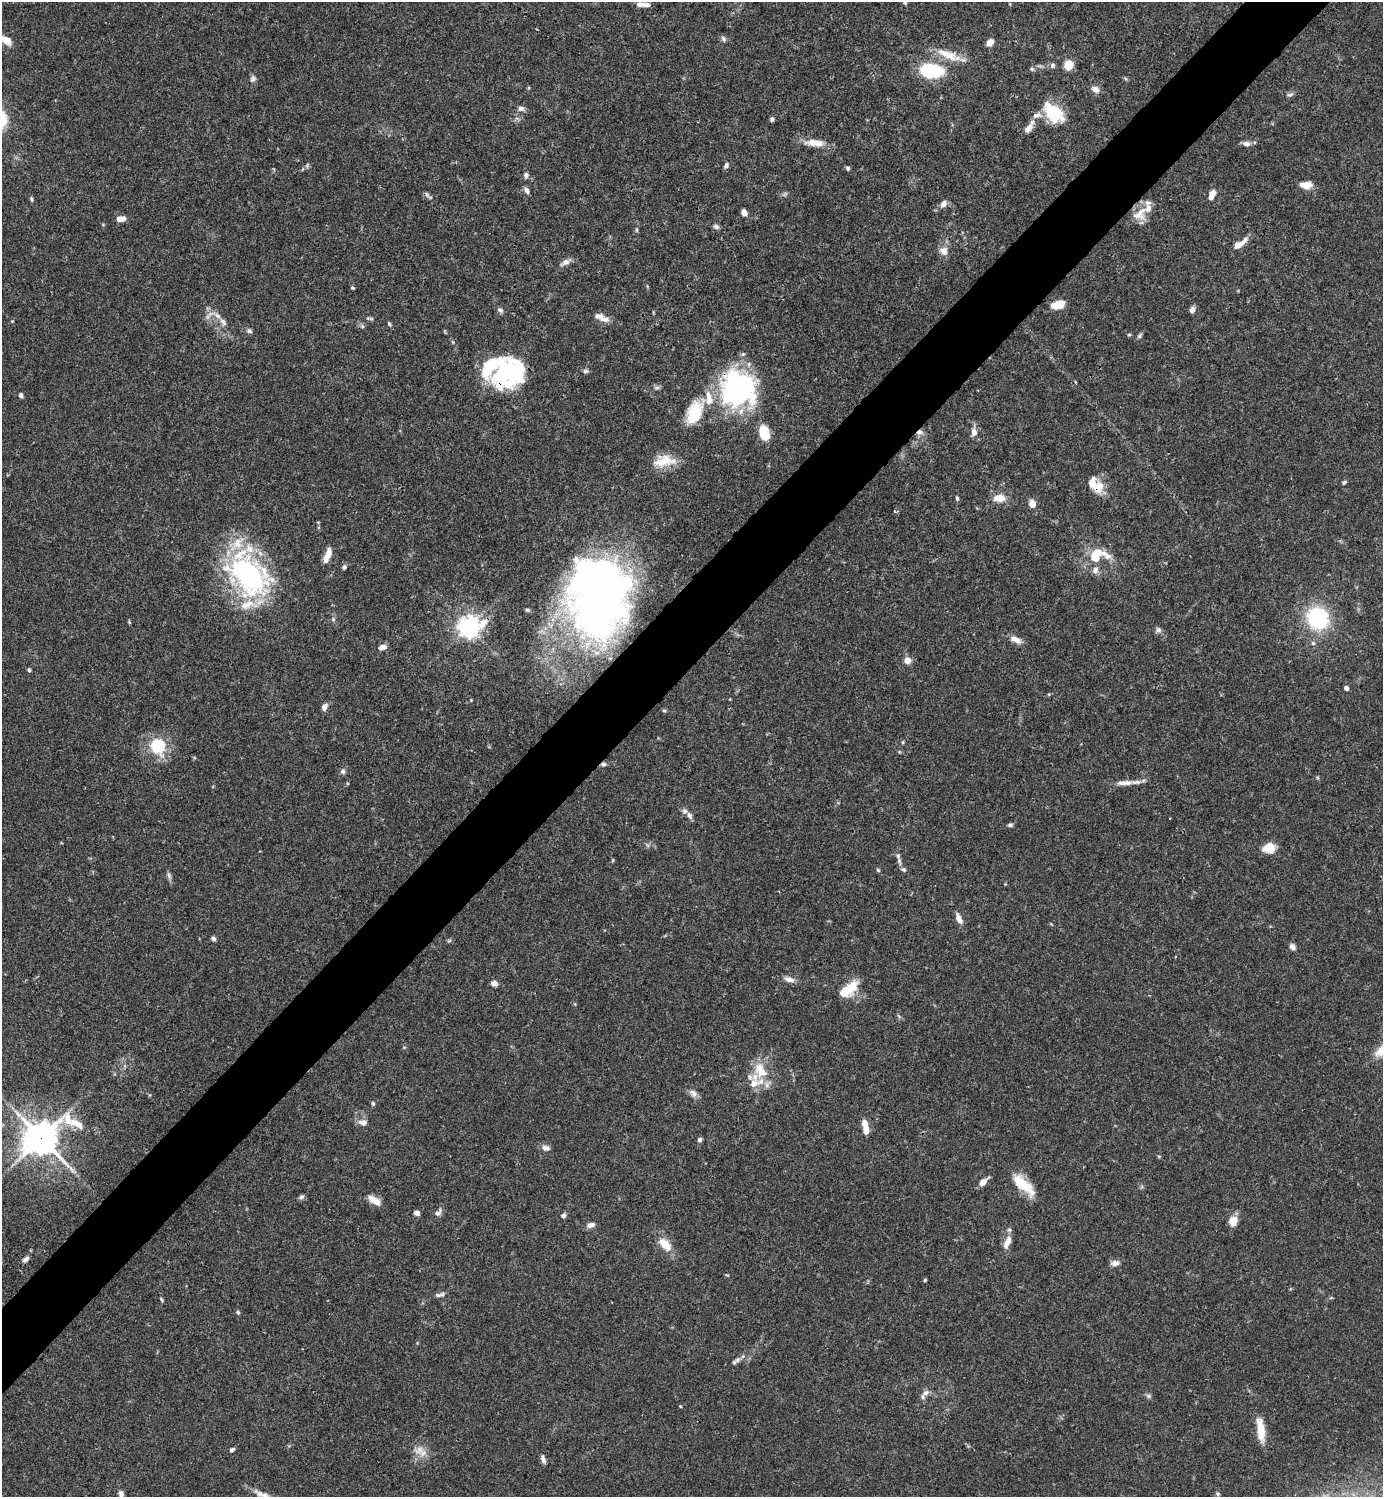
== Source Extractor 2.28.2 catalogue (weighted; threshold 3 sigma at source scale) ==
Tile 10 of 4 x 4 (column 2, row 3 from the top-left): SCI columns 1681-3061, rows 1496-2990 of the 5982 x 5983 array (HDU 1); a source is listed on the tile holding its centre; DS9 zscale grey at full resolution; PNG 1385 x 1499 px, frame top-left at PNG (2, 2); no overlay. Shown black and unused: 5% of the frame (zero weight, under 3 of 4 exposures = <1% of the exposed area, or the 3 px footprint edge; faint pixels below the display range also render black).
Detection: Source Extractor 2.28.2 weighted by HDU 2 'WHT'; one run over the whole footprint, this tile lists its part. Background 0.0643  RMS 0.0032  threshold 0.0143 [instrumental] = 3 sigma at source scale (4.5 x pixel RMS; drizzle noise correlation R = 1.50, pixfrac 1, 0.05/0.05 arcsec/px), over >= 5 px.
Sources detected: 171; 1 too faint to see at this stretch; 3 inside a brighter object's white glare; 1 cosmic-ray / hot-pixel residue — not listed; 23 inside a brighter listed object's ellipse — not listed separately; the other 143 listed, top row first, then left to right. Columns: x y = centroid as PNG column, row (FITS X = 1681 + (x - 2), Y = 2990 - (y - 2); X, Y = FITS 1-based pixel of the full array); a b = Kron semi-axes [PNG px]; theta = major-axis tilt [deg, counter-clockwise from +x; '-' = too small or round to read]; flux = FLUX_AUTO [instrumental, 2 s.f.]
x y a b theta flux
905 3 6 5 - 0.54
640 4 11 6 -1 1.6
723 39 9 5 -59 0.79
6 40 15 8 -36 3.8
990 42 8 6 46 2.6
949 55 38 11 -22 6.7
1053 65 7 6 - 0.8
1068 65 7 7 - 6.6
1032 69 6 5 - 0.53
931 71 21 12 -6 24
1125 78 6 4 -20 0.45
253 79 10 8 71 1.1
1095 89 11 7 -30 2
1290 94 9 5 24 0.85
521 108 9 7 -4 1.3
1053 113 28 17 -43 12
772 119 5 5 - 0.82
1029 128 12 7 50 2.7
812 142 19 11 5 3.5
1246 144 9 7 -5 1.4
307 165 7 4 73 0.5
726 165 8 6 57 0.87
848 168 5 5 - 0.59
526 175 7 6 - 1.1
1306 185 13 8 -1 3.6
527 190 9 6 -56 1.1
427 195 11 5 -44 0.84
1212 195 11 6 66 3
31 199 7 5 -66 0.55
943 204 9 7 56 1.7
744 212 6 5 - 1.8
1139 214 22 17 39 5
121 219 10 6 8 2.5
716 226 8 6 -23 0.9
636 230 7 3 -81 0.44
1240 244 20 7 35 3.2
944 251 12 12 - 2.4
565 262 16 7 29 1.7
353 288 4 3 - 0.62
1058 305 14 8 17 4.8
500 310 8 6 -35 0.96
1192 310 7 6 - 1.6
217 315 21 7 -27 2.5
370 318 12 3 -5 0.61
604 319 15 7 -15 2.3
12 321 5 4 - 0.31
389 324 7 4 -54 0.53
362 326 6 6 - 0.68
249 331 7 6 - 0.85
1129 335 5 3 - 0.36
1140 336 8 4 49 0.68
489 368 30 16 66 12
516 371 26 17 -84 21
585 371 7 5 15 0.7
656 388 8 5 6 0.75
738 389 40 39 - 56
21 395 6 5 - 0.78
695 412 32 17 66 12
920 432 9 7 14 1.5
974 432 10 8 -88 1.9
764 433 13 8 -75 10
664 461 28 13 6 7.5
1344 482 5 4 - 0.58
1097 487 17 15 81 5.2
957 498 6 4 -75 0.53
999 498 15 9 3 4
1032 504 6 6 - 3.4
1097 553 12 11 - 5.1
328 555 15 6 70 3.6
344 567 6 5 - 0.72
1095 570 11 8 70 1.5
248 574 58 40 -52 63
596 594 80 57 90 200
527 610 6 5 - 0.51
1318 618 18 16 -61 32
129 622 5 4 - 0.33
468 627 8 7 - 220
1158 630 8 7 - 1
1016 640 16 7 -26 2.5
1313 643 6 6 - 0.64
382 647 10 6 14 1.6
907 660 9 8 - 2.1
29 670 4 4 - 0.54
1346 688 5 4 - 1.1
471 700 4 3 - 0.25
324 707 8 6 67 1.6
664 711 5 4 - 0.45
903 742 5 4 - 0.37
158 746 19 17 -66 14
343 771 7 6 - 0.9
1125 783 25 7 4 2.9
689 816 9 6 -59 1.1
1010 825 8 5 7 0.68
1269 848 14 12 7 4.3
898 856 9 5 -76 1.1
613 860 5 3 - 0.3
878 870 6 4 -45 0.41
903 870 8 6 -30 0.8
169 876 12 5 -71 0.96
959 919 11 6 -65 2.7
213 939 6 5 - 0.8
449 941 6 4 3 0.46
1292 947 7 6 - 1.6
789 979 14 7 -17 2.1
494 983 9 7 -7 1.2
851 987 20 12 66 7
404 1047 5 3 - 0.3
761 1071 24 15 -67 8.5
693 1093 12 9 -47 1.7
373 1103 5 5 - 0.57
363 1122 12 8 -4 1.9
865 1124 10 7 -73 2.9
41 1138 16 13 21 470
700 1140 5 4 - 1
545 1148 10 7 -9 1.5
1159 1156 6 3 18 0.31
983 1182 9 6 43 2.5
1023 1184 30 11 -43 9.6
301 1197 7 5 40 0.8
373 1199 16 8 -19 2.4
417 1213 6 5 - 1.5
438 1213 13 7 41 1.4
563 1215 7 6 - 0.8
1233 1221 10 8 76 4.2
591 1225 11 6 16 1.5
1007 1243 19 7 68 3.2
665 1244 15 9 -47 6.1
26 1259 10 5 43 1.1
1115 1263 11 7 15 1.5
925 1280 4 3 - 0.36
438 1295 9 5 0 0.96
162 1299 7 3 -53 0.4
238 1312 6 4 -47 0.51
734 1362 8 6 55 0.78
926 1393 12 7 37 1.6
1148 1396 7 6 - 0.68
680 1406 5 3 - 0.24
1261 1430 29 9 -82 6.3
232 1450 5 4 - 0.95
419 1450 15 11 20 3.3
543 1459 9 5 -74 1.3
121 1494 8 6 -80 1.4
1218 1494 6 5 - 0.58
Overlapping masked pixels (flux is a lower limit): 5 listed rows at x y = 738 389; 920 432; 1097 487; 596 594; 41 1138
Isophote crosses this tile's border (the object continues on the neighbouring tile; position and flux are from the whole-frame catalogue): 3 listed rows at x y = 905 3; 6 40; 121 1494